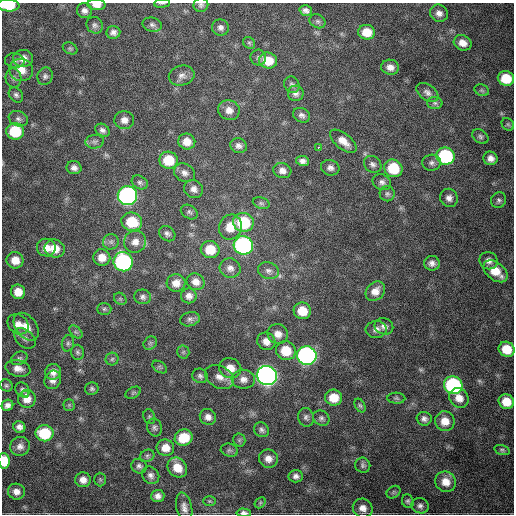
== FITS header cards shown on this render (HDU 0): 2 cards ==
NAXIS1  =                  512
NAXIS2  =                  512

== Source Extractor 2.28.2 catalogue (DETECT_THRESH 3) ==
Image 512 x 512 px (HDU 0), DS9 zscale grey, 1 PNG px = 1 image px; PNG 516 x 516 px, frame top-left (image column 1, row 512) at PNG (2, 3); each listed source drawn as its Kron ellipse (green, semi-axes under 4 px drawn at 4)
Background 1750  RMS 39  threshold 118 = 3 sigma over >= 5 px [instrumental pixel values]
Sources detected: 170; all 170 listed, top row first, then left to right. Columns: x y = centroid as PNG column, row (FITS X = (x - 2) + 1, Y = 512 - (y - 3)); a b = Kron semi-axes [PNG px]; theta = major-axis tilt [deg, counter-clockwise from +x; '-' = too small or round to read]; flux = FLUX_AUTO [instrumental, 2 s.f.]
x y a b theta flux
162 3 8 3 5 3.2e+03
8 5 11 6 -4 7.1e+04
96 5 9 5 -3 2.1e+04
201 5 7 7 - 6.9e+03
84 10 7 7 - 1.1e+04
306 10 6 5 - 1.0e+04
439 13 9 8 - 1.4e+04
317 21 8 6 -31 7.1e+03
95 25 8 7 - 8.9e+03
152 25 10 7 -13 8.6e+03
220 28 8 8 - 1.1e+04
113 32 7 6 - 1.1e+04
367 32 8 7 - 4.6e+04
249 43 6 5 - 4.7e+03
463 43 9 7 -25 2.3e+04
70 48 8 5 -26 4.7e+03
258 57 8 8 - 7.0e+03
23 58 10 8 2 2.2e+04
15 61 10 7 -5 9.1e+03
268 61 9 8 - 4.9e+04
390 67 9 7 -10 1.7e+04
21 70 12 11 - 3.1e+04
45 76 9 7 69 8.3e+03
182 76 13 10 12 1.6e+04
14 78 9 8 - 8.4e+03
506 78 8 7 - 7.4e+04
292 85 8 7 - 7.7e+03
482 90 7 5 -21 5.0e+03
427 92 12 7 -35 1.2e+04
296 93 8 8 - 1.0e+04
16 95 8 6 -50 7.9e+03
435 103 7 6 - 7.1e+03
229 110 11 10 - 2.1e+04
302 115 9 7 -25 9.6e+03
18 119 10 7 -21 1.0e+04
124 120 10 9 - 1.6e+04
508 124 7 5 -44 4.4e+03
102 130 8 6 -34 9.4e+03
15 131 9 8 - 1.1e+05
480 136 9 6 -35 6.9e+03
343 141 16 7 -37 2.8e+04
95 142 9 7 4 9.2e+03
187 142 8 8 - 2.7e+04
239 146 8 7 - 1.1e+04
318 147 3 2 - 2.0e+04
445 156 9 8 - 2.8e+05
490 158 7 6 - 1.6e+04
168 160 9 8 - 7.5e+04
303 161 6 5 - 1.1e+04
432 163 9 8 - 9.9e+03
373 164 9 8 - 1.0e+04
74 168 7 6 - 1.1e+04
330 168 9 7 -17 1.1e+04
393 168 9 8 - 9.8e+04
282 171 9 7 -15 1.4e+04
185 173 11 8 -30 1.4e+04
140 182 8 6 -31 6.7e+03
382 182 9 7 -24 1.1e+04
194 189 9 8 - 1.4e+04
387 194 7 7 - 7.3e+03
127 196 10 9 - 7.9e+05
449 198 9 8 - 1.3e+04
499 200 8 7 - 7.8e+03
261 203 9 5 -18 5.3e+03
189 212 9 6 -33 7.0e+03
132 222 10 9 - 7.7e+04
243 222 10 9 - 1.4e+05
230 227 12 11 - 4.1e+04
167 234 9 7 -37 8.7e+03
111 242 8 7 - 8.9e+03
135 242 11 10 - 2.1e+04
243 245 10 9 - 5.9e+05
46 248 9 8 - 2.3e+04
55 249 10 9 - 3.7e+04
210 250 9 8 - 5.8e+04
102 257 8 8 - 2.8e+04
15 260 8 8 - 3.3e+04
489 261 9 8 - 1.4e+04
123 262 10 9 - 4.4e+05
432 263 8 7 - 1.3e+04
230 268 10 9 - 1.5e+04
268 271 10 8 -18 1.2e+04
496 271 14 8 -38 4.9e+04
196 282 9 8 - 1.9e+04
176 283 9 9 - 2.2e+04
375 291 11 8 44 2.4e+04
18 292 7 7 - 3.3e+04
189 296 8 7 - 1.4e+04
143 297 8 7 - 9.1e+03
120 299 7 5 -44 4.3e+03
104 309 7 6 - 6.0e+03
302 311 9 8 - 5.1e+04
190 319 10 7 14 9.2e+03
18 324 11 9 -41 1.9e+04
384 326 9 8 - 1.3e+04
26 327 15 10 -53 2.9e+04
376 329 10 8 3 1.4e+04
76 332 8 4 -44 5.8e+03
278 334 10 9 - 2.2e+04
25 338 12 8 -42 1.2e+04
266 341 9 8 - 2.1e+04
68 343 8 6 76 6.4e+03
150 343 7 6 - 6.1e+03
507 349 8 7 - 5.8e+04
286 351 10 9 - 6.3e+04
77 352 7 6 - 6.8e+03
183 352 6 6 - 5.1e+03
307 356 10 9 - 9.1e+05
19 358 9 6 26 6.7e+03
112 359 6 6 - 6.2e+03
160 367 8 5 -34 4.8e+03
18 368 12 8 -12 2.0e+04
230 368 11 10 - 3.3e+04
53 372 8 7 - 1.7e+04
267 375 10 9 - 1.6e+06
200 376 8 7 - 7.6e+03
219 377 15 11 -29 2.4e+04
243 379 11 9 -5 1.8e+04
53 380 9 8 - 1.5e+04
6 385 6 5 - 4.9e+03
453 385 9 8 - 4.4e+05
92 389 7 6 - 5.7e+03
22 390 8 6 -51 7.0e+03
133 393 8 5 30 4.7e+03
26 394 3 2 - 7.0e+03
334 398 8 8 - 4.4e+04
396 398 9 5 -3 5.7e+03
459 398 10 9 - 2.5e+04
27 399 9 9 - 2.6e+04
506 402 8 7 - 4.4e+04
7 405 6 5 - 1.1e+04
69 405 5 5 - 4.1e+03
360 405 7 5 -62 5.1e+03
149 417 7 5 -70 5.1e+03
208 417 8 7 - 1.5e+04
306 417 9 7 -74 8.9e+03
321 418 8 7 - 7.7e+03
424 419 7 7 - 1.0e+04
445 421 10 9 - 3.1e+04
19 427 6 5 - 1.1e+04
155 427 9 7 -76 8.2e+03
261 430 8 7 - 7.9e+03
44 433 9 8 - 1.1e+05
184 438 9 8 - 7.0e+04
239 440 6 6 - 5.2e+03
20 446 10 9 - 1.4e+04
165 448 9 8 - 2.9e+04
229 450 9 6 -13 6.6e+03
502 450 8 4 -15 5.0e+03
147 456 7 6 - 5.7e+03
268 459 9 9 - 1.9e+04
4 461 8 5 -84 5.8e+04
363 465 8 7 - 7.0e+03
139 466 8 7 - 8.6e+03
177 468 11 9 -49 4.1e+04
151 475 9 8 - 1.2e+04
296 476 7 6 - 9.7e+03
100 479 7 5 -88 4.6e+03
83 480 8 7 - 1.7e+04
446 482 11 10 - 3.4e+04
16 492 8 8 - 1.8e+04
393 492 7 5 36 5.4e+03
158 496 7 6 - 1.3e+04
209 501 6 5 - 3.6e+03
408 501 7 6 - 6.2e+03
260 503 6 4 46 4.5e+03
420 506 8 7 - 9.4e+03
184 508 15 7 -78 1.7e+04
363 508 10 9 - 2.1e+04
244 513 7 4 -2 8.7e+03
At the frame edge (FLAGS 8, measured only in part): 6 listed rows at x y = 162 3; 8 5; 96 5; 201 5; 4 461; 244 513